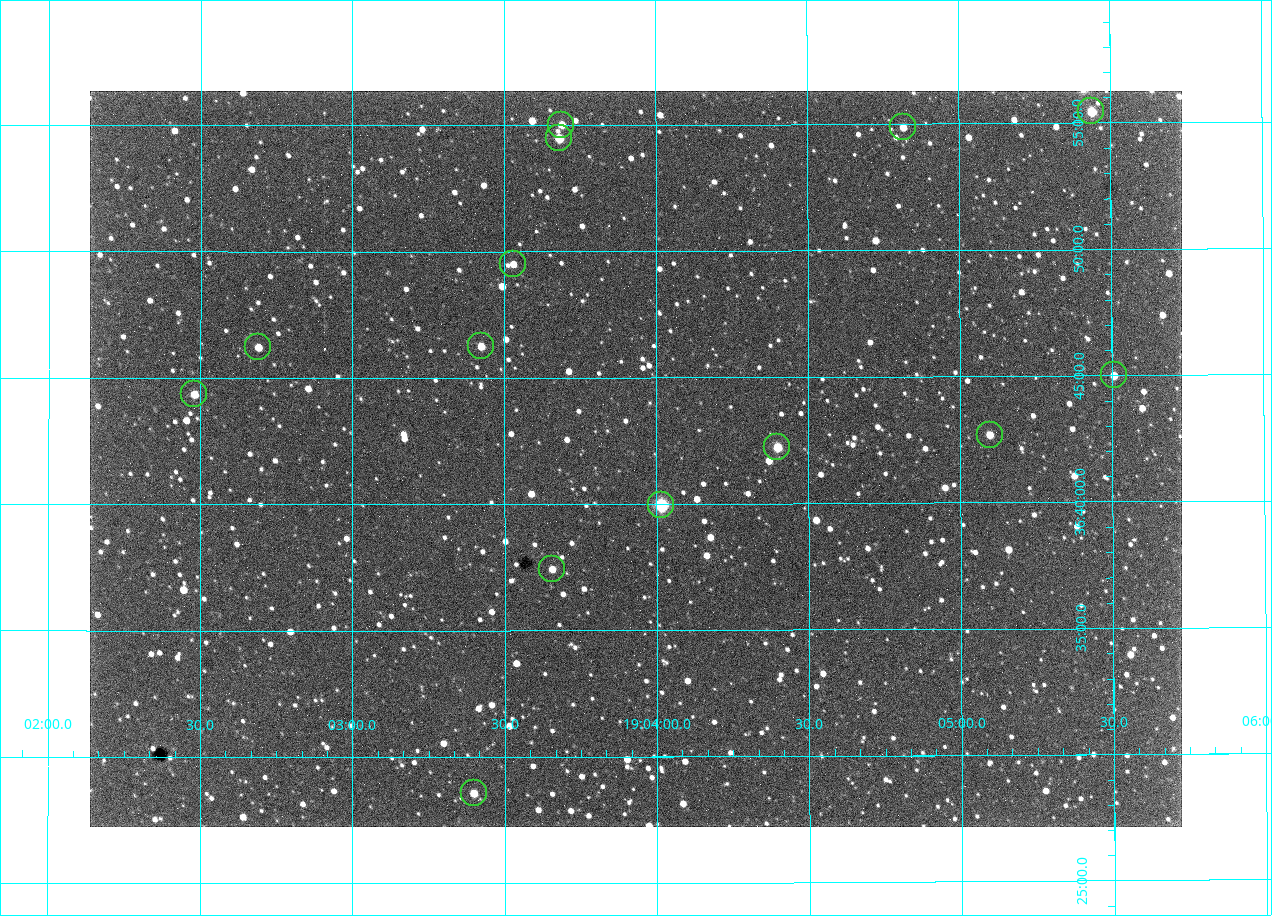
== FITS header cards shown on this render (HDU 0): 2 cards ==
NAXIS1  =                 1092 /fastest changing axis
NAXIS2  =                  736 /next to fastest changing axis

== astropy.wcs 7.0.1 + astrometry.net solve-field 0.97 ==
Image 1092 x 736 px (HDU 0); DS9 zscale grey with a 90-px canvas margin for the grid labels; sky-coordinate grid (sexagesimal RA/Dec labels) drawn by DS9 from the SOLVED WCS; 14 Tycho-2 reference stars matched to detected sources circled (green)
Header WCS: none
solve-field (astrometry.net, Tycho-2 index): SOLVED blind (the file carries no WCS)
Solved WCS: RA---TAN-SIP/DEC--TAN-SIP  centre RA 19:03:56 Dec +36:42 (285.98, +36.70 deg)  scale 2.37 arcsec/px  FOV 43.2' x 29.1'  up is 0 deg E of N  parity flipped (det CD > 0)
(file carries no celestial WCS; the grid is the blind solution)
Tycho-2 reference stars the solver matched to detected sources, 14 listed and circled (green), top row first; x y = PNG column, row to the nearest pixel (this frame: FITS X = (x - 90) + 1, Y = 736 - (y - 91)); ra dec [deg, ICRS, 3 dp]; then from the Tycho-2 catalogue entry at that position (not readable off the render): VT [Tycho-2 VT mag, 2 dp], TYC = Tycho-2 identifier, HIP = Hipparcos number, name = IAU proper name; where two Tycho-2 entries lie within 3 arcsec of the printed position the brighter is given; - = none
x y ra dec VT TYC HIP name
1091 111 286.360 +36.924 9.83 2652-14-1 - -
561 125 285.922 +36.917 10.48 2652-1249-1 - -
903 127 286.204 +36.915 10.94 2652-350-1 - -
559 138 285.920 +36.908 9.57 2652-218-1 - -
513 264 285.882 +36.825 10.95 2652-329-1 - -
481 346 285.856 +36.771 11.11 2652-1253-1 - -
258 347 285.672 +36.770 11.14 2651-2527-1 - -
1114 375 286.377 +36.750 10.72 2652-110-1 - -
194 394 285.620 +36.739 11.03 2651-1906-1 - -
990 435 286.274 +36.711 10.88 2652-1070-1 - -
777 447 286.100 +36.704 10.14 2652-1649-1 - -
661 505 286.004 +36.666 8.52 2652-1368-1 - -
552 569 285.914 +36.624 11.11 2652-845-1 - -
474 793 285.849 +36.476 10.21 2652-1424-1 - -